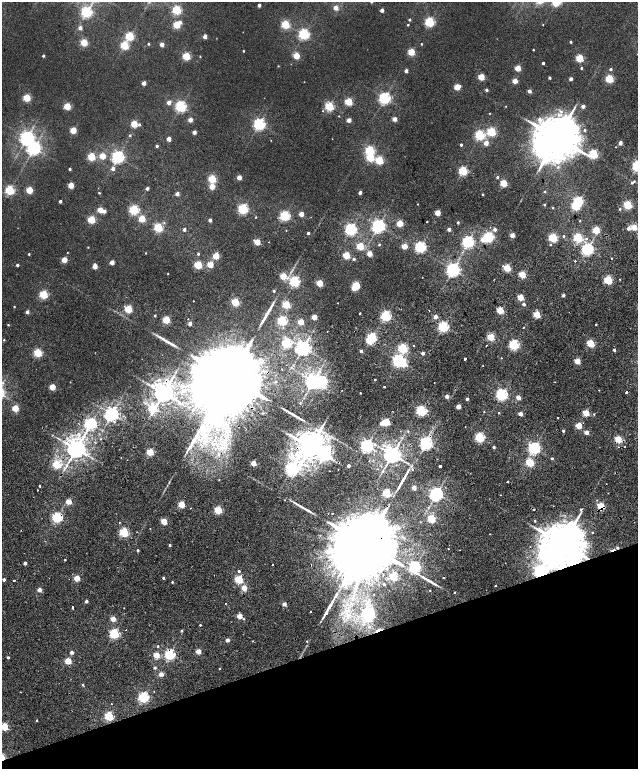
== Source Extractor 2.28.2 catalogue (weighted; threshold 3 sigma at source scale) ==
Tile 14 of 4 x 4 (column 2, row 4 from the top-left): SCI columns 1477-2747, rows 220-1752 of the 5576 x 6577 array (HDU 1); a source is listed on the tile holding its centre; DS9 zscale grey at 2 x 2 block average (1 PNG px = mean of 2 x 2 image px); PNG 640 x 771 px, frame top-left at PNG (2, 2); no overlay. Shown black and unused: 16% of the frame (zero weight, under 2 of 5 exposures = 10% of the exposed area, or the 3 px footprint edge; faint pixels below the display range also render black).
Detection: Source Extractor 2.28.2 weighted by HDU 2 'WHT'; one run over the whole footprint, this tile lists its part. Background 0.0102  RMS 0.0057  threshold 0.0258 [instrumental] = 3 sigma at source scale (4.5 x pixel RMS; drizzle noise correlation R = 1.50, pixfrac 1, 0.0396/0.0396 arcsec/px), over >= 5 px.
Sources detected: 392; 1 too faint to see at this stretch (2 x 2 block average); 7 inside a brighter object's white glare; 12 cosmic-ray / hot-pixel residue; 6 long thin detections or spike segments (spike, bleed or trail) — not listed; the other 366 listed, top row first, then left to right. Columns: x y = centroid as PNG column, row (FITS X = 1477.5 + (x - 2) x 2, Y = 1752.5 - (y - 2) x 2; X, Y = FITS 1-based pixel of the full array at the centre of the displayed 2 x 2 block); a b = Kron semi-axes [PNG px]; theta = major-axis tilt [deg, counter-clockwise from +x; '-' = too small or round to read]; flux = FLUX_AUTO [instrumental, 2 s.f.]
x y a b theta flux
555 3 3 3 - 37
259 5 2 2 - 6
335 8 3 2 - 13
177 10 3 3 - 110
382 10 2 2 - 8.1
86 12 4 3 - 190
409 20 2 2 - 2.2
180 22 3 3 - 4.7
430 22 3 3 - 140
176 25 3 3 - 58
285 25 3 3 - 90
408 25 2 2 - 1.3
543 25 2 2 - 0.46
80 28 3 2 - 6.9
304 34 3 3 - 200
130 36 3 3 - 97
205 36 2 2 - 9.5
84 42 3 3 - 60
571 42 2 2 - 2.2
148 44 2 2 - 1.5
162 44 3 2 - 12
421 44 2 2 - 1
124 45 3 3 - 93
533 50 2 2 - 1
243 51 2 2 - 1.1
411 52 3 3 - 53
43 56 2 2 - 2.8
186 56 3 3 - 77
296 56 3 3 - 42
200 57 3 2 - 0.79
579 58 3 3 - 69
543 63 2 2 - 3.2
278 66 3 2 - 0.72
518 68 3 3 - 31
581 68 2 2 - 1.6
611 69 2 2 - 2.9
406 71 2 2 - 7.5
481 77 3 3 - 42
549 78 2 2 - 3.3
571 79 2 2 - 6.1
609 79 3 3 - 79
515 81 3 2 - 19
304 82 2 2 - 0.34
144 83 2 2 - 10
457 87 3 3 - 38
486 90 2 2 - 3.7
529 91 2 2 - 7.2
27 98 3 3 - 66
384 98 3 3 - 270
169 102 3 2 - 9.2
348 102 3 3 - 66
67 106 3 3 - 53
181 106 3 3 - 220
329 106 3 3 - 110
506 106 2 2 - 0.56
583 106 2 2 - 7.9
323 111 3 2 - 0.76
561 111 5 4 - 4.1
490 113 2 2 - 0.58
339 116 2 2 - 0.58
394 119 3 2 - 14
540 119 7 5 -73 5.6
190 120 3 2 - 13
349 120 3 2 - 12
134 124 3 3 - 48
259 124 4 3 - 270
139 125 3 3 - 1.9
73 130 3 3 - 36
584 130 3 3 - 2.4
194 132 2 2 - 10
491 132 3 3 - 100
130 135 3 3 - 1.2
480 135 3 3 - 150
27 138 4 4 - 420
557 138 11 9 87 6500
169 139 3 2 - 13
486 143 3 2 - 16
620 143 2 2 - 12
461 145 2 2 - 3
157 146 2 2 - 2.5
616 147 2 2 - 0.45
34 148 4 4 - 390
370 150 3 3 - 110
593 154 5 3 - 120
102 156 3 3 - 36
91 157 3 3 - 79
118 157 4 4 - 310
370 158 3 3 - 67
379 160 3 3 - 76
70 169 2 2 - 2.2
113 169 3 3 - 5.9
463 171 3 3 - 110
239 177 3 2 - 17
497 177 2 2 - 2.4
212 179 3 3 - 80
634 181 3 3 - 1
504 183 3 3 - 54
632 183 2 2 - 2
71 185 3 3 - 29
212 187 3 3 - 25
147 188 2 2 - 4.9
10 190 3 3 - 130
29 190 3 3 - 53
545 192 3 2 - 1.1
99 193 3 2 - 1.2
360 193 2 2 - 6.8
177 194 2 2 - 8
483 195 2 2 - 1.4
60 201 2 2 - 4.6
578 201 3 3 - 130
417 204 2 2 - 0.6
544 205 3 2 - 1.2
628 205 3 3 - 96
553 208 2 2 - 0.83
243 209 3 3 - 180
620 209 2 2 - 1.6
100 210 3 3 - 24
134 210 3 3 - 140
104 211 3 2 - 6.5
437 213 3 3 - 29
301 214 3 2 - 19
285 216 3 3 - 170
255 217 2 2 - 0.79
142 219 3 3 - 43
91 220 3 3 - 77
210 220 2 2 - 5.4
580 221 3 2 - 0.83
427 222 2 2 - 0.88
458 222 2 2 - 2.5
400 223 3 3 - 43
378 226 4 4 - 380
158 227 3 3 - 110
634 227 3 2 - 34
628 228 2 2 - 9.3
184 229 2 2 - 4.2
350 229 3 3 - 250
449 229 2 2 - 7.7
495 229 3 3 - 5.2
286 230 2 2 - 0.49
596 230 3 3 - 55
308 233 2 2 - 3.3
512 235 3 2 - 18
563 236 3 2 - 1.4
489 237 3 3 - 170
553 238 3 3 - 110
578 238 3 3 - 110
483 239 3 3 - 16
257 242 3 3 - 36
269 242 2 2 - 0.43
468 242 3 3 - 270
379 245 2 2 - 1.3
550 245 3 2 - 0.87
360 246 3 3 - 58
404 246 3 3 - 23
88 247 2 2 - 0.71
420 247 3 3 - 220
587 249 3 3 - 300
67 253 3 2 - 0.6
146 253 2 2 - 0.64
29 254 2 2 - 1.2
198 254 2 2 - 2.2
369 254 3 2 - 22
346 255 3 3 - 58
216 256 3 3 - 42
611 258 2 2 - 0.78
354 259 3 3 - 2.6
64 260 3 3 - 26
575 261 3 2 - 1
112 262 3 2 - 14
17 265 2 2 - 3.4
198 265 3 3 - 76
210 265 3 3 - 37
95 266 3 3 - 19
507 268 3 3 - 72
453 270 4 4 - 430
168 274 2 2 - 0.68
522 275 3 3 - 52
283 276 3 3 - 39
608 280 3 3 - 95
294 281 3 3 - 170
320 283 3 3 - 45
356 285 3 3 - 66
354 288 3 2 - 18
274 291 2 2 - 2.1
44 294 3 3 - 100
563 295 2 2 - 6.1
520 297 3 3 - 40
235 302 3 3 - 72
524 304 2 2 - 5.6
286 305 3 3 - 67
14 306 2 2 - 0.83
128 309 3 3 - 71
429 310 2 2 - 0.54
500 311 3 3 - 46
27 312 3 2 - 4.8
360 313 2 2 - 1.6
537 314 3 3 - 58
155 316 2 2 - 2.1
386 316 3 3 - 180
314 317 3 2 - 26
435 317 2 2 - 12
166 320 3 3 - 61
282 321 3 3 - 140
301 322 3 3 - 32
190 324 2 2 - 8.1
596 324 2 2 - 1.4
8 325 3 2 - 0.99
443 327 3 3 - 200
523 327 2 2 - 2.7
327 331 2 2 - 0.41
372 337 3 3 - 120
491 337 3 3 - 62
4 340 2 2 - 0.96
369 341 3 3 - 48
286 343 3 3 - 130
590 343 3 3 - 63
514 344 3 3 - 180
414 345 2 2 - 1.7
486 345 2 2 - 1.4
303 348 4 4 - 630
403 348 3 3 - 110
38 353 3 3 - 99
423 353 2 2 - 7.8
501 358 2 2 - 0.53
465 359 2 2 - 9.1
398 360 3 3 - 230
577 361 3 2 - 31
483 365 2 2 - 0.59
173 377 6 3 48 2.9
230 378 29 15 -77 48000
375 380 2 2 - 1.2
275 381 3 3 - 1.4
313 381 4 4 - 630
434 382 2 2 - 0.43
3 383 4 3 - 1.8
152 386 8 5 -44 7.1
52 387 3 3 - 37
385 387 2 2 - 1.5
599 390 2 2 - 1
163 393 5 4 - 1300
360 393 2 2 - 0.94
502 395 3 3 - 270
447 396 2 2 - 9.7
518 397 2 2 - 17
467 399 2 2 - 5.4
300 403 2 2 - 0.7
458 406 2 2 - 19
15 408 3 3 - 40
153 408 4 3 - 83
421 411 3 3 - 200
236 412 4 3 - 8.6
484 412 2 2 - 0.74
499 413 2 2 - 1.1
586 413 3 3 - 49
112 414 4 4 - 490
520 414 2 2 - 15
594 414 3 2 - 0.91
298 417 16 3 -31 6.4
557 418 2 2 - 1
114 422 2 2 - 2.5
386 422 3 3 - 61
90 423 4 3 - 240
382 423 3 2 - 12
579 426 3 3 - 39
408 431 3 2 - 1
563 431 2 2 - 2.9
586 432 2 2 - 14
480 437 3 3 - 140
100 439 2 2 - 1
618 439 3 3 - 60
193 440 29 4 60 22
426 443 4 3 - 360
367 446 3 3 - 350
310 447 6 5 - 2700
494 447 2 2 - 3.8
534 448 3 3 - 300
76 449 4 4 - 1200
150 452 3 3 - 63
296 455 6 5 - 8.1
392 455 4 4 - 920
121 458 2 2 - 1.1
552 458 2 2 - 2
530 462 3 3 - 81
253 463 2 2 - 29
56 465 3 3 - 76
348 465 2 2 - 6.5
440 466 2 2 - 8.2
291 469 6 4 38 340
413 469 2 2 - 1.9
219 480 2 2 - 0.71
39 486 2 2 - 1.9
414 488 2 2 - 14
37 490 2 2 - 1.2
387 493 3 3 - 98
436 494 4 3 - 420
69 502 3 2 - 26
181 504 3 3 - 45
601 506 3 3 - 66
190 508 2 2 - 1.6
581 509 2 2 - 3.9
218 510 3 3 - 76
332 513 2 2 - 1
57 517 3 3 - 180
431 519 3 3 - 82
164 521 3 3 - 36
535 521 2 2 - 1.9
119 522 2 2 - 2.1
124 532 3 3 - 130
592 532 2 2 - 4.5
365 544 27 12 -77 43000
562 544 10 9 - 6800
170 545 2 2 - 2.3
448 548 2 2 - 4.1
138 550 2 2 - 2.4
65 560 2 2 - 3.3
25 563 2 2 - 7
273 565 2 2 - 1.2
415 567 3 3 - 260
239 571 2 2 - 4.8
540 571 4 3 - 370
393 577 3 3 - 56
77 578 3 2 - 37
163 578 2 2 - 2.1
239 579 3 3 - 82
4 580 2 2 - 4.8
14 580 2 2 - 4
172 582 2 2 - 1.5
384 584 2 2 - 1.9
495 586 2 2 - 5.1
244 588 3 2 - 28
39 590 2 2 - 12
430 590 2 2 - 1.2
454 592 2 2 - 1.4
86 601 2 2 - 6.2
284 604 2 2 - 13
73 607 2 2 - 4.7
310 612 2 2 - 1.3
326 613 2 2 - 8.3
369 614 4 3 - 210
239 616 2 2 - 25
113 619 2 2 - 22
244 619 2 2 - 0.97
200 625 2 2 - 1.2
126 630 2 2 - 1.1
378 630 10 2 21 2.8
181 631 2 2 - 2.3
114 634 3 3 - 150
227 640 2 2 - 12
252 641 2 2 - 0.56
307 641 2 2 - 0.96
158 646 2 2 - 1.6
198 651 2 2 - 22
72 652 2 2 - 6.7
169 654 3 3 - 190
156 655 3 3 - 41
8 657 2 2 - 2.4
68 661 3 3 - 40
155 668 2 2 - 3.1
219 669 2 2 - 0.81
161 674 2 2 - 14
82 685 3 2 - 1.4
143 697 3 3 - 190
111 704 2 2 - 1
109 716 3 3 - 120
37 720 2 2 - 1
4 727 3 3 - 84
Overlapping masked pixels (flux is a lower limit): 13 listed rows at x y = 587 249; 230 378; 163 393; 618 439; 310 447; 296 455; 601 506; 57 517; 365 544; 562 544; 540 571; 378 630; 169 654
Isophote crosses this tile's border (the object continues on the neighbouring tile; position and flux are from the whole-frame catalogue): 2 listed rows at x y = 555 3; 4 727